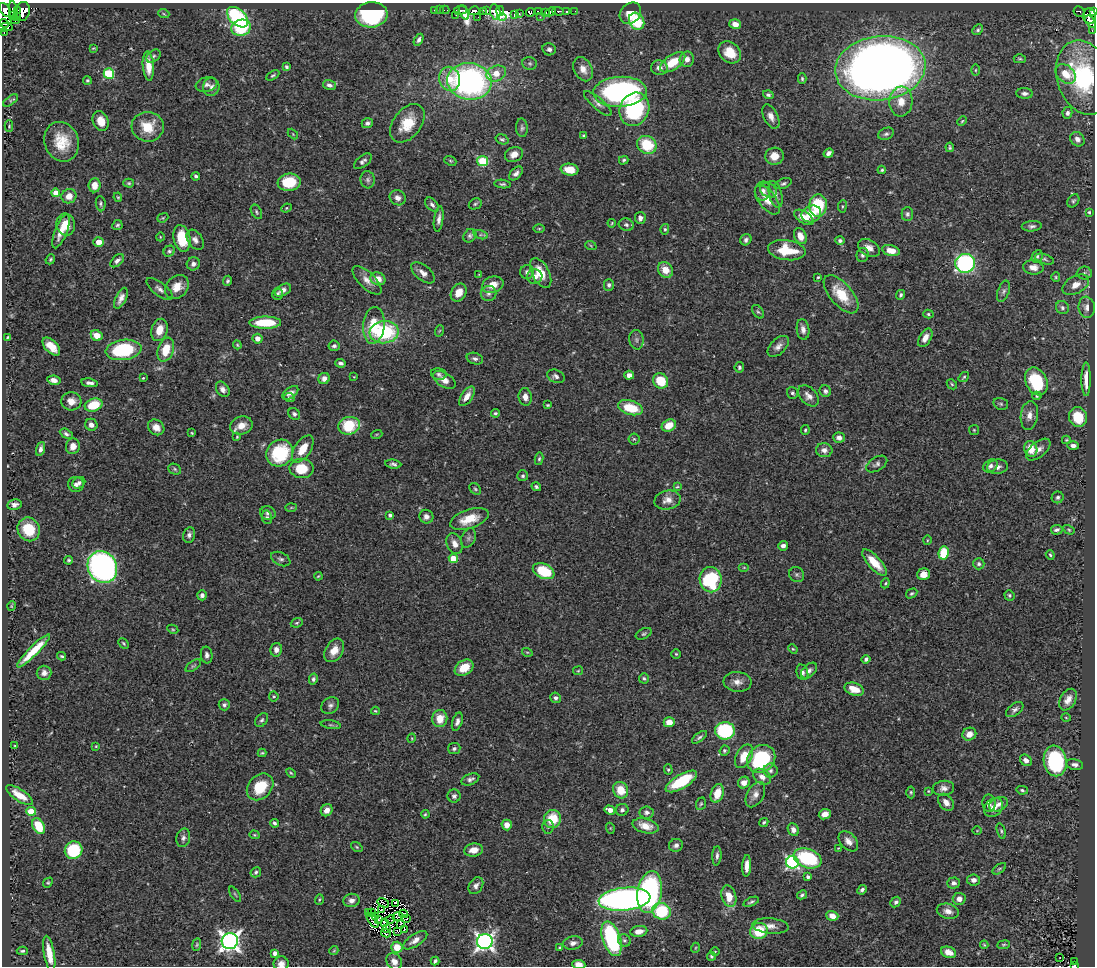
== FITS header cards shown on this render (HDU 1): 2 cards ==
NAXIS1  =                 1093
NAXIS2  =                  964

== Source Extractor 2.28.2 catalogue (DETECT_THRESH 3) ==
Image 1093 x 964 px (HDU 1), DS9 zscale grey, 1 PNG px = 1 image px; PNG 1097 x 968 px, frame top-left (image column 1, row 964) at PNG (2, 3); each listed source drawn as its Kron ellipse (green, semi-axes under 4 px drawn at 4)
Background 0.434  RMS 0.024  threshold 0.0706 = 3 sigma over >= 5 px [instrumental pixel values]
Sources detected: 506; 17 with non-positive FLUX_AUTO (blend fragments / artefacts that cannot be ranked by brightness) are neither listed nor drawn; the other 489 listed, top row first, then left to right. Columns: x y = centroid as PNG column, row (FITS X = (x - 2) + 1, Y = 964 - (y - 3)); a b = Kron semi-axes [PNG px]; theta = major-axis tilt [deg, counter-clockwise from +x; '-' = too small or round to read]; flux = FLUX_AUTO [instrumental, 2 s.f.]
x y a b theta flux
5 10 8 4 -57 170
13 10 9 3 -81 59
434 10 2 2 - 6.9
440 10 2 2 - 5.3
445 10 5 2 - 7.2
460 10 6 3 7 120
487 10 3 2 - 7.2
17 11 2 2 - 120
22 11 10 7 73 500
474 11 5 3 - 160
483 11 4 2 - 0.51
500 11 5 2 - 32
538 11 3 2 - 19
558 11 6 3 -2 71
566 11 3 3 - 34
575 11 2 2 - 3.4
464 12 8 4 -66 100
495 12 8 5 -79 150
530 12 4 4 - 84
545 12 4 2 - 8.3
551 12 5 3 - 83
1079 12 6 5 - 40
1093 12 4 3 - 98
630 13 12 9 46 25
164 14 6 3 -19 1.9
514 14 3 2 - 4.8
519 14 3 2 - 23
371 15 16 12 6 180
12 16 4 2 - 29
456 16 2 2 - 6
1089 16 7 6 - 240
17 17 3 2 - 13
238 17 12 8 -44 190
478 17 2 2 - 5.1
502 17 4 4 - 15
540 17 2 2 - 11
15 20 4 4 - 43
637 21 9 7 -61 65
1090 22 7 4 -52 130
4 23 5 3 - 120
735 24 6 5 - 12
5 27 7 3 4 54
241 28 10 8 17 73
978 30 6 4 44 2.9
1092 30 4 3 - 12
3 33 2 2 - 14
419 40 6 4 61 5
93 48 4 3 - 1.3
549 49 7 6 - 5.7
730 52 12 9 -44 31
153 56 8 5 40 3.7
687 59 8 7 - 9.5
1020 59 6 4 0 2.3
673 62 14 7 34 39
530 63 7 6 - 3.7
148 66 14 5 -85 23
286 67 4 3 - 2.9
659 68 8 7 - 8.8
880 68 45 32 7 2000
583 69 13 9 -63 14
975 70 5 3 - 1.7
109 73 5 5 - 110
496 73 10 7 21 23
1066 74 12 8 -43 24
273 75 7 4 31 2.8
1084 78 38 27 -73 180
450 79 12 10 -76 34
802 79 5 4 - 2.6
87 80 4 4 - 2.7
469 81 22 18 -8 460
206 85 11 7 10 6.9
329 85 6 5 - 5.4
211 87 9 8 - 7.7
620 92 27 15 3 360
1025 93 8 5 -2 6.1
768 95 5 4 - 3.7
10 101 8 4 36 3.2
901 102 15 11 85 22
598 103 17 5 -41 7.6
634 109 17 14 65 160
1067 113 6 5 - 5.1
771 116 13 7 -64 11
101 121 10 7 -66 21
962 121 5 3 - 1.8
367 123 6 4 21 4.4
407 123 22 14 53 46
9 126 6 4 89 1.8
148 127 16 15 - 39
522 128 9 5 -85 4
293 134 6 4 -46 1.6
886 134 8 5 25 4.2
584 136 4 4 - 3.2
502 139 7 5 -18 3
1077 139 8 6 -48 7.8
62 142 20 17 -69 45
647 145 10 8 -31 62
950 147 4 3 - 2.3
829 153 5 4 - 6.8
514 154 9 7 25 12
774 156 9 8 - 20
624 160 5 4 - 2.5
363 161 10 5 39 5.5
450 161 6 4 -22 2.3
483 161 5 5 - 98
570 170 9 6 -9 26
882 170 4 3 - 2.3
516 173 8 5 45 6.9
196 176 4 4 - 3.5
368 180 8 7 - 5
289 182 11 9 7 52
129 183 5 4 - 2.1
783 183 8 5 23 3.5
503 184 8 4 -7 3.1
95 185 7 6 - 13
769 190 9 7 -31 6.3
763 191 9 7 86 7.5
56 193 4 4 - 22
775 194 14 6 -75 8
69 196 7 7 - 15
118 197 5 4 - 2
398 198 8 7 - 8.4
767 200 17 8 -52 19
1073 201 7 5 56 3.2
101 204 7 5 -85 3.4
475 204 7 5 28 2.8
432 205 8 5 -46 4.9
818 205 11 9 85 79
842 206 6 3 82 2
286 208 5 4 - 1.9
256 212 8 5 -61 2.9
1089 212 4 3 - 2.2
811 214 10 8 22 24
907 214 7 6 - 3.8
804 217 11 6 -33 22
163 218 6 4 21 1.8
640 218 6 5 - 7.4
439 219 13 4 82 7
612 223 4 4 - 1.6
66 225 11 9 -77 22
117 225 5 5 - 3
626 225 7 6 - 5
1032 226 10 5 4 4.8
539 229 6 3 0 1.8
665 229 5 4 - 2.5
61 231 18 6 68 19
480 235 7 4 -17 3.4
470 236 7 6 - 4.1
800 236 8 6 -64 16
160 237 4 3 - 1.1
182 238 13 8 -77 54
195 240 11 7 -57 7.8
746 240 6 5 - 4.8
840 241 5 4 - 3.9
99 242 5 4 - 21
591 246 6 3 -21 1.7
869 248 12 8 -29 14
787 250 19 10 -8 52
169 251 6 5 - 3.3
891 251 9 5 -14 19
863 255 7 6 - 5.1
1037 256 6 5 - 3.2
50 259 5 4 - 2.2
1045 259 10 5 -18 3.5
117 261 8 5 43 6.1
965 263 10 9 - 290
193 264 7 6 - 6.1
1033 267 10 7 -7 11
665 270 8 7 - 20
527 272 7 7 - 5.9
423 273 14 7 -39 10
541 273 16 8 -63 29
1084 273 7 6 - 4.2
479 275 4 2 - 1.1
535 277 7 7 - 9.9
818 277 3 3 - 1.6
1056 277 5 4 - 2.1
378 279 7 6 - 16
367 280 18 8 -45 14
227 281 5 4 - 3
493 285 11 8 18 21
609 285 6 5 - 4.3
1076 285 14 8 28 14
177 287 13 10 45 22
160 289 16 6 -38 8
283 290 9 5 30 7.8
1004 291 11 5 69 4.7
459 293 9 7 57 18
488 293 8 7 - 5.9
278 294 6 5 - 3.7
841 294 23 11 -49 46
901 295 5 4 - 2.7
121 298 11 5 65 9.2
1087 307 11 8 -82 8.9
1062 308 7 6 - 4.7
758 312 7 5 -52 2.9
928 314 5 4 - 2.5
265 323 16 6 0 58
374 325 18 10 85 51
803 329 10 6 -82 7.8
159 330 11 8 73 20
439 331 6 3 70 1.7
384 332 14 11 5 130
97 335 6 5 - 18
8 337 3 2 - 1.8
925 338 10 6 59 13
257 339 5 5 - 11
636 340 10 7 -85 5.5
237 345 4 3 - 1.8
51 346 11 6 -46 24
334 346 5 5 - 4
778 346 13 7 45 8.5
123 350 18 10 8 120
166 350 12 7 71 37
475 359 8 5 -17 4.7
341 363 5 4 - 4.9
739 367 5 5 - 3.3
439 374 8 5 -12 3.9
629 375 5 4 - 8.1
556 376 9 6 -22 5.9
354 377 4 2 - 1.1
964 377 6 4 36 2.2
143 378 3 3 - 1.5
324 378 6 5 - 7.2
1086 379 17 4 90 19
54 380 7 4 -12 9.8
444 380 13 7 -32 13
661 381 8 7 - 42
1036 381 14 10 -66 88
90 383 8 4 -9 6.3
952 384 6 4 -46 2.3
223 389 8 6 -58 7.1
825 391 6 5 - 4.2
290 393 9 5 37 8.1
792 393 6 5 - 3.3
467 396 11 5 56 14
808 396 12 8 -47 9.4
1037 396 4 4 - 1.9
525 397 9 6 -83 9.5
289 398 5 4 - 2.4
71 401 10 9 - 14
1001 404 7 5 -16 3.4
94 405 9 6 17 53
548 405 3 3 - 2
630 408 13 7 -16 48
495 413 4 4 - 2.9
294 414 6 5 - 4.2
1029 415 14 8 82 13
1078 417 10 9 - 43
91 425 6 6 - 8.9
241 425 11 9 15 18
669 425 7 5 29 27
349 426 11 8 14 69
156 427 9 7 -40 12
805 430 5 3 - 2.1
974 430 5 5 - 1.9
192 433 4 4 - 1.8
66 434 7 4 -28 4
377 434 5 3 - 1.6
237 437 3 3 - 1.6
839 438 6 5 - 6.8
634 439 5 5 - 2.6
1066 440 4 3 - 1.6
73 446 8 7 - 11
1073 446 6 4 -2 6.6
41 449 7 4 72 5.9
303 449 15 8 56 29
1031 449 8 6 -71 23
824 450 8 7 - 8.2
1038 450 14 7 40 11
280 453 14 12 45 110
539 459 6 4 79 2.8
393 464 8 4 -7 4.1
877 464 12 6 31 5.5
990 466 8 6 35 5.2
997 467 10 7 5 8
301 468 12 10 -1 43
175 469 6 5 - 2.7
523 476 5 5 - 3.1
79 483 7 5 32 4.1
76 484 8 7 - 5.5
536 487 5 4 - 2.9
677 487 4 3 - 1.7
475 489 7 5 -45 2.6
1058 497 6 6 - 3.6
667 500 13 9 13 13
14 505 7 5 11 6.4
291 507 6 4 2 1.8
268 513 8 6 -17 5.6
390 515 4 3 - 4.1
267 517 7 5 -79 3.6
426 517 7 6 - 7.9
469 519 20 9 18 36
29 529 12 11 - 48
1057 530 5 5 - 4.5
1069 530 6 4 -31 1.9
189 535 8 6 78 5.5
468 538 10 7 66 5.1
927 540 5 3 - 1.4
455 544 11 7 -68 12
783 546 5 5 - 6.2
944 553 7 5 82 53
1050 555 5 4 - 2.1
453 558 4 4 - 31
281 559 10 6 -25 4.8
69 560 4 4 - 2.8
874 562 17 6 -47 28
979 564 6 5 - 3.4
102 567 16 14 -58 570
744 567 5 3 - 1.7
544 571 11 7 -25 67
923 574 6 5 - 14
797 575 8 7 - 4.2
318 576 4 3 - 1.6
711 580 12 11 - 130
885 583 5 4 - 2
912 593 6 4 30 2.6
202 595 5 5 - 5.3
1009 595 5 5 - 2.7
11 606 5 3 - 1.8
297 623 6 4 21 2.5
173 629 6 4 -28 2
644 634 8 5 25 3.3
124 643 6 3 -46 2.3
793 649 5 4 - 1.8
276 650 7 6 - 8.7
334 650 13 8 58 18
33 651 23 4 45 40
527 652 5 3 - 1.7
676 654 5 4 - 2
207 655 8 6 -83 6
62 656 4 3 - 2.1
866 659 4 3 - 4
193 666 9 4 36 2.9
464 668 10 7 34 31
578 671 5 4 - 1.8
809 671 9 6 43 6
802 672 8 5 -72 5
44 673 7 7 - 8.2
644 678 5 5 - 2.8
313 679 5 4 - 3.4
737 682 14 10 -5 12
854 689 10 6 -18 21
274 696 5 4 - 2
556 698 5 5 - 4.7
1068 700 12 7 60 12
224 705 5 5 - 3.9
330 705 9 7 38 5.9
1015 709 10 6 37 5.1
375 711 4 3 - 2
1066 718 4 3 - 1.4
440 719 8 7 - 25
262 720 8 5 51 3.6
457 722 9 5 72 6.5
669 722 5 5 - 17
331 725 10 3 -8 3.1
725 731 10 8 -1 150
969 734 7 6 - 12
699 737 9 4 37 4
412 738 5 3 - 1.4
15 746 4 3 - 1.6
96 746 4 4 - 1.5
454 749 6 5 - 3.3
724 751 5 4 - 2.7
262 753 4 3 - 1.8
744 756 13 7 61 30
761 759 15 13 42 140
1026 760 6 5 - 8
1055 761 15 11 -79 150
1075 765 8 5 -9 6.5
668 769 5 4 - 2.5
771 770 7 7 - 5.4
291 773 6 3 -44 2
762 777 9 7 -38 11
470 779 9 5 22 5.9
681 781 18 7 30 77
744 783 6 5 - 12
260 787 15 11 46 50
944 788 10 7 7 8.7
621 790 8 7 - 31
1022 790 6 4 -12 2.8
928 791 3 3 - 1.4
911 792 6 4 -87 2.4
717 793 10 6 71 30
19 795 16 6 -33 22
755 795 14 8 61 11
454 796 6 6 - 4.6
946 802 9 6 -52 11
989 803 8 6 -86 6.1
701 804 6 5 - 2.7
999 804 10 6 24 7.9
994 808 11 8 45 12
327 810 6 5 - 13
610 810 5 4 - 11
622 810 6 6 - 4.7
31 811 4 4 - 36
647 812 7 6 - 5.2
425 814 4 3 - 1.8
825 814 6 5 - 13
552 819 9 8 - 45
764 822 5 4 - 2.5
274 823 4 3 - 3.7
507 825 5 5 - 11
39 826 8 5 -61 44
645 826 13 7 -15 20
548 827 7 5 83 3.4
610 828 5 3 - 1.3
793 830 7 5 -66 8.4
977 831 4 3 - 1.1
1001 831 8 4 -72 2.8
254 835 5 4 - 1.8
183 838 9 7 75 6.3
848 841 12 7 -47 11
676 845 7 6 - 5.5
357 847 6 4 -37 2.1
838 848 3 2 - 1.4
74 850 9 8 - 89
474 850 9 6 9 14
717 856 10 4 87 5
808 858 14 9 -20 110
792 862 6 6 - 290
747 866 11 4 87 12
999 869 8 4 35 2.6
256 872 5 5 - 3.6
808 877 4 3 - 4.5
973 880 6 5 - 7.5
48 883 5 4 - 2.1
954 883 6 5 - 5.5
476 886 9 6 57 6.9
862 890 5 4 - 4.3
650 892 21 12 81 320
235 894 8 3 -56 2.2
802 895 5 4 - 3.1
729 896 11 7 -75 23
319 899 5 3 - 1.8
625 899 26 11 6 650
959 899 6 6 - 9.3
352 900 8 6 8 9.2
751 902 8 4 22 3.3
896 902 6 4 44 4.4
383 903 6 2 -32 0.85
395 903 2 2 - 2.1
381 909 2 2 - 0.36
661 911 9 8 - 87
948 911 11 7 -13 11
372 912 3 2 - 0.99
368 913 3 3 - 2.3
404 914 4 2 - 1.1
832 916 6 5 - 12
376 917 3 2 - 1.6
398 917 5 2 - 3.9
390 919 5 2 - 1.7
406 919 3 2 - 1.4
373 920 8 2 -53 0.11
378 920 3 3 - 2.9
384 922 4 3 - 3.8
401 924 4 2 - 0.94
770 926 18 7 -5 13
386 928 3 2 - 1.1
404 930 2 2 - 1.3
397 931 4 2 - 1.1
639 931 8 5 9 13
759 931 9 8 - 55
386 933 5 3 - 3.1
612 939 18 9 -72 160
415 940 14 6 34 11
624 940 6 5 - 3.5
230 941 8 8 - 900
485 941 8 7 - 660
573 943 10 6 12 7.5
197 944 6 4 82 2.2
984 945 4 4 - 1.7
1003 945 6 4 7 2.2
397 947 5 5 - 29
560 948 4 3 - 2.6
695 948 5 3 - 1.4
22 951 5 3 - 2.7
334 951 5 3 - 1.8
715 951 5 3 - 1.4
949 952 8 5 -20 15
275 953 4 4 - 8.3
49 954 18 5 -80 27
711 956 4 4 - 2.6
1060 957 2 2 - 1.1
394 961 9 7 -57 11
435 961 4 3 - 3.2
1074 961 4 3 - 14
281 964 7 7 - 8.8
579 964 6 4 -5 12
1074 966 3 2 - 50
At the frame edge (FLAGS 8, measured only in part): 5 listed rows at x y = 1093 12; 1092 30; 281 964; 579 964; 1074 966
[17 non-positive-flux detections neither listed nor drawn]